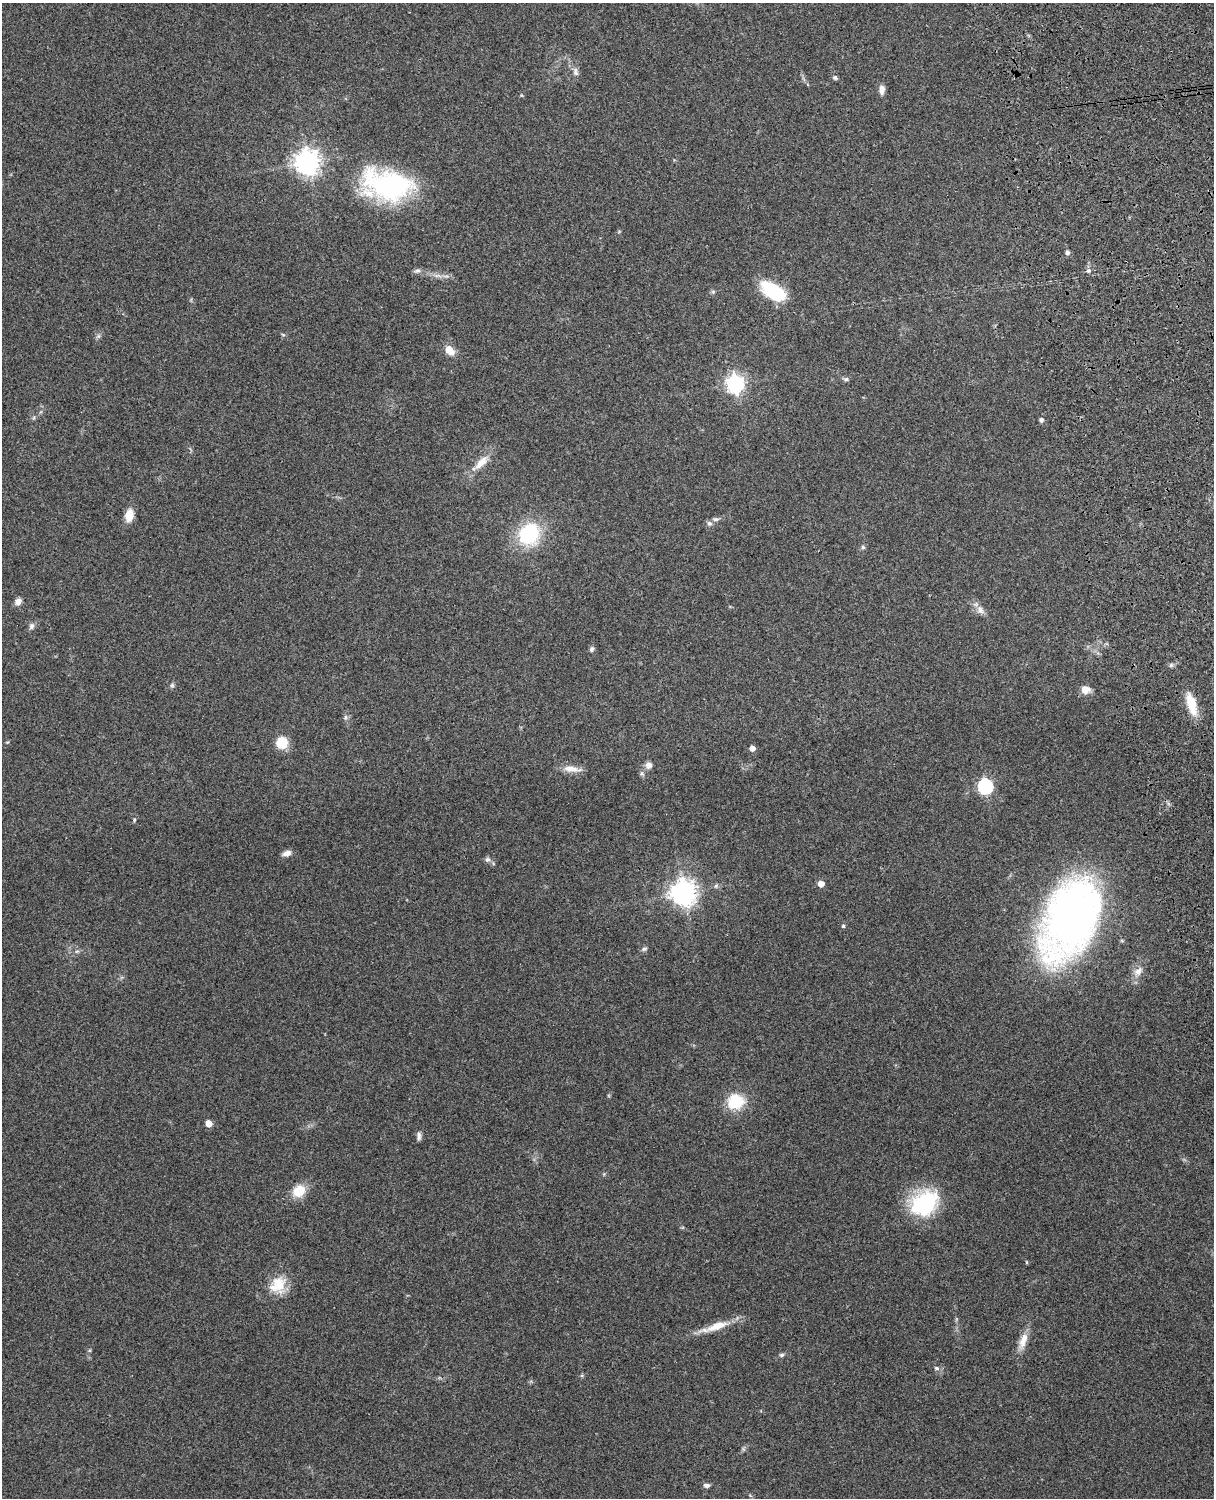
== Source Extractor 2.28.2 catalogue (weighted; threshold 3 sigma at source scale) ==
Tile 6 of 4 x 3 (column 2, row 2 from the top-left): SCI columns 1331-2542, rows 1660-3155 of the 5087 x 4928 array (HDU 1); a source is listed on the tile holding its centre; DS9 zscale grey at full resolution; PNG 1216 x 1500 px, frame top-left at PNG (2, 3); no overlay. Shown black and unused: <1% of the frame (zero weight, under 3 of 4 exposures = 6% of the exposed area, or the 3 px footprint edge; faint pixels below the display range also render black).
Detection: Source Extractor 2.28.2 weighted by HDU 2 'WHT'; one run over the whole footprint, this tile lists its part. Background 0.281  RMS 0.0092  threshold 0.0415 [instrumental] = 3 sigma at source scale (4.5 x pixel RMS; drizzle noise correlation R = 1.50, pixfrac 1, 0.05/0.05 arcsec/px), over >= 5 px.
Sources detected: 59; all 59 listed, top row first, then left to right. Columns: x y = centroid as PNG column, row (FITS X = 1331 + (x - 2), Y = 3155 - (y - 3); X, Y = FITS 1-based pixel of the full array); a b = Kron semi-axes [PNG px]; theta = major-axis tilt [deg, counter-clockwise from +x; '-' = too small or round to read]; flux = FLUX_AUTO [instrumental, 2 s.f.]
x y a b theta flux
575 72 12 6 -85 4
835 78 6 5 - 1.9
882 89 11 6 87 5.3
521 95 6 3 -71 0.85
307 162 8 8 - 800
387 185 58 33 -9 140
1067 252 5 5 - 2.4
417 271 9 5 13 2.6
1088 271 6 4 19 1.5
773 291 29 14 -34 49
713 292 6 4 -19 1.4
283 335 6 3 -20 1
98 336 7 4 90 1.9
450 350 12 8 -48 11
846 379 7 5 0 2
735 384 7 7 - 360
1041 420 5 5 - 3
481 462 26 10 46 13
129 515 10 7 78 17
715 519 9 5 0 2.5
709 523 7 6 - 2.7
529 534 23 19 58 69
863 547 6 5 - 1.6
18 601 9 7 41 4.7
980 610 13 8 -61 5.6
32 626 9 7 67 3
592 649 7 6 - 2.1
172 685 6 6 - 1.8
1086 689 12 10 -6 7.2
1191 704 26 10 -75 21
345 717 8 5 71 2
282 743 11 11 - 20
752 748 5 4 - 6.4
649 765 9 8 - 4.7
571 769 23 9 -5 9.6
985 786 7 6 - 190
134 820 6 3 72 1.1
287 853 10 6 16 5.4
488 859 8 6 27 2.5
821 884 5 5 - 11
716 886 6 6 - 1.8
683 893 9 9 - 760
1070 920 57 35 65 700
843 926 5 5 - 1.3
644 949 8 5 18 1.9
77 951 6 4 18 1.5
1138 971 14 9 48 7.6
735 1101 23 21 10 27
209 1123 5 4 - 12
419 1136 10 5 -86 3.1
299 1191 13 11 40 21
925 1203 36 27 34 68
1026 1262 5 3 - 0.88
278 1285 24 19 54 23
717 1326 39 10 19 19
1023 1341 24 9 72 11
781 1355 7 5 15 1.9
936 1368 7 5 -16 2.2
706 1485 9 6 -7 2.7
Overlapping masked pixels (flux is a lower limit): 1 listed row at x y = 1191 704